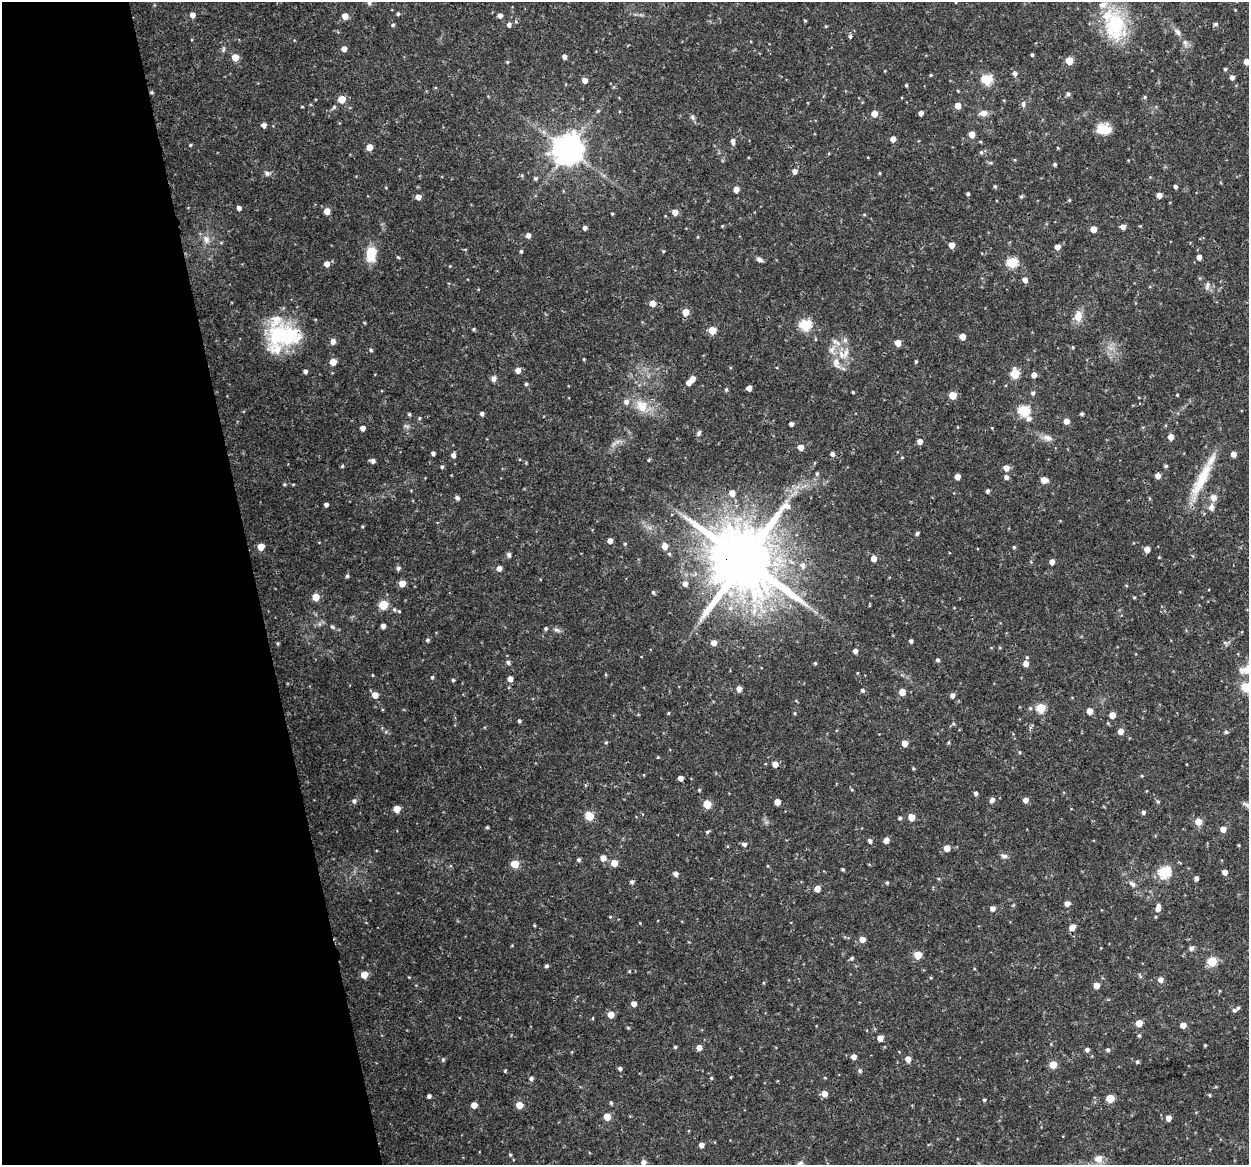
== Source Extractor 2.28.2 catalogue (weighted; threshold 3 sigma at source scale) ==
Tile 5 of 4 x 4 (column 1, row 2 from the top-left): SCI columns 2-1248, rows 2364-3526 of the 4992 x 4776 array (HDU 1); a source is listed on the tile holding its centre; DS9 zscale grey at full resolution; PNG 1251 x 1167 px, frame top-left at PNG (2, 2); no overlay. Shown black and unused: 20% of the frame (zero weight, under 3 of 4 exposures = <1% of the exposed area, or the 3 px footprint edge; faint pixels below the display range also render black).
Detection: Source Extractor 2.28.2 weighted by HDU 2 'WHT'; one run over the whole footprint, this tile lists its part. Background 0.0465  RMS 0.0026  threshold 0.0115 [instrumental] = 3 sigma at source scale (4.5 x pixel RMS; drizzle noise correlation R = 1.50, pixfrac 1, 0.0396/0.0396 arcsec/px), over >= 5 px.
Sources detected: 328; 1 cosmic-ray / hot-pixel residue — not listed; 6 inside a brighter listed object's ellipse — not listed separately; the other 321 listed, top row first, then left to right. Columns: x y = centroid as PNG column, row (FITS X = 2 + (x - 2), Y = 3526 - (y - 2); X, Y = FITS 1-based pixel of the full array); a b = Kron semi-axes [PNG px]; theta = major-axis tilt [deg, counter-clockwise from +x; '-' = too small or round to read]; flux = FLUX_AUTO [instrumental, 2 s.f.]
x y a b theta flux
369 3 6 5 - 0.64
398 14 4 4 - 0.4
192 15 5 4 - 1.7
500 15 4 4 - 1.1
345 16 5 5 - 2.2
805 21 4 3 - 0.26
1115 24 32 21 -75 21
1216 24 6 5 - 0.44
393 25 4 4 - 0.41
509 25 5 5 - 0.77
826 26 5 3 - 0.22
1177 32 11 7 -51 1
850 36 6 5 - 0.42
1185 43 8 6 -69 0.83
344 49 5 4 - 1.6
1032 55 3 3 - 0.42
235 57 5 5 - 3.9
564 57 4 4 - 1.1
1069 61 5 5 - 5.4
507 62 4 4 - 0.26
1247 62 5 5 - 2.6
1225 69 4 4 - 0.35
1015 73 5 5 - 0.88
931 75 4 3 - 0.26
1232 78 5 4 - 0.87
987 80 6 5 - 19
585 81 5 5 - 1.7
906 85 4 3 - 0.32
151 92 5 4 - 0.34
1068 94 5 5 - 0.61
1145 97 5 4 - 0.32
342 99 5 5 - 5.3
1023 104 8 5 88 0.69
958 106 5 5 - 2.7
302 107 4 3 - 0.22
334 107 5 5 - 0.42
598 111 5 4 - 0.35
921 113 4 4 - 1.2
984 113 9 7 5 1.7
874 114 5 5 - 3.2
692 117 8 5 -61 0.57
264 125 4 4 - 1.1
1103 129 16 10 -5 4.7
972 134 5 4 - 3.2
893 139 5 4 - 1.8
733 141 6 5 - 1
190 145 4 3 - 0.27
369 147 5 4 - 3.3
1058 148 5 3 - 0.18
568 150 9 9 - 400
981 152 5 5 - 0.42
1055 164 4 4 - 0.41
795 171 5 5 - 1.3
267 173 7 6 - 0.74
879 173 5 3 - 0.22
535 178 5 5 - 0.46
995 186 4 3 - 0.39
1175 186 4 4 - 0.66
736 189 4 4 - 2.1
968 194 3 3 - 0.47
1159 195 4 4 - 1.7
1021 196 5 4 - 0.38
418 197 5 5 - 1.8
1069 200 4 4 - 0.25
239 208 4 4 - 0.95
327 211 5 5 - 2.8
675 212 5 5 - 2.2
612 214 3 3 - 0.27
864 215 5 3 - 0.24
722 226 4 3 - 0.22
1123 227 5 5 - 1.3
585 228 4 4 - 0.75
1093 229 5 4 - 2.5
528 235 5 5 - 1.2
206 239 11 9 -71 1.8
951 245 5 5 - 2
1057 247 4 4 - 1.8
521 251 5 4 - 0.37
663 251 5 4 - 0.27
371 254 18 11 82 5.4
398 257 4 3 - 0.29
1199 257 5 4 - 1.3
759 259 7 5 -25 0.87
1012 262 5 5 - 18
327 264 5 5 - 1.7
450 266 4 4 - 0.18
1025 280 5 4 - 1.7
1207 285 11 6 77 0.94
652 303 5 5 - 2.2
686 312 5 5 - 3.6
1078 316 13 9 86 2.8
805 325 6 6 - 23
474 329 5 4 - 0.36
712 330 5 5 - 6.2
284 336 43 26 2 21
962 337 5 4 - 2.1
835 341 8 7 - 1
333 342 6 5 - 1.2
898 343 5 4 - 2.9
1073 347 5 3 - 0.23
371 350 5 4 - 0.38
845 353 18 6 71 2.2
584 359 4 3 - 0.22
916 361 4 3 - 0.33
333 362 5 5 - 3.8
836 363 19 9 -69 2.9
518 370 5 5 - 1.7
305 371 4 4 - 0.8
1015 374 6 5 - 10
1034 375 5 4 - 1.4
494 378 7 6 - 0.94
693 378 5 4 - 1.4
689 383 5 4 - 1.5
526 384 4 4 - 0.39
749 388 4 4 - 1.5
726 389 5 4 - 0.34
853 392 3 2 - 0.23
1033 393 5 5 - 0.55
952 395 5 5 - 4.7
1177 395 3 3 - 0.21
642 406 19 15 -58 4.5
1024 411 6 5 - 23
409 414 4 4 - 0.4
482 414 4 4 - 0.72
1082 414 3 3 - 0.43
419 418 6 3 72 0.26
1029 419 7 6 - 0.97
1066 421 5 5 - 1.7
791 424 4 4 - 0.8
362 428 4 4 - 1.4
699 433 7 5 63 0.56
1171 437 5 5 - 1.9
1048 438 13 8 -16 1.6
920 441 5 5 - 1.6
801 447 5 5 - 2.1
433 453 4 4 - 0.68
832 454 5 5 - 0.82
1233 454 4 4 - 1.7
453 455 5 4 - 1.1
902 457 4 4 - 0.24
649 460 5 3 - 0.26
373 461 5 4 - 0.87
342 466 4 4 - 0.29
1166 466 5 4 - 0.44
442 467 4 4 - 0.43
1006 468 5 5 - 2
817 474 6 5 - 0.46
1158 476 4 4 - 1.7
957 477 5 4 - 2.1
1006 477 5 5 - 0.87
1201 479 55 12 63 9.6
1044 480 6 5 - 2.6
284 484 5 4 - 0.32
987 491 4 3 - 0.65
732 493 5 5 - 2.3
1213 497 8 8 - 1.5
457 498 5 4 - 0.79
326 505 4 4 - 0.84
1211 507 9 7 86 1.1
917 533 4 4 - 0.51
610 541 4 4 - 1.6
625 544 5 4 - 0.29
665 546 6 5 - 2.2
261 547 5 5 - 4.2
1014 547 4 4 - 0.34
1147 549 5 4 - 2.2
669 554 5 4 - 0.32
509 555 7 5 -73 0.6
1159 557 3 3 - 0.23
874 559 5 5 - 2
744 560 20 17 -5 2700
1052 562 5 4 - 1.6
803 565 7 6 - 0.92
398 568 5 5 - 0.66
499 568 5 5 - 1.4
347 576 4 4 - 0.48
402 583 5 5 - 2.7
685 584 5 5 - 1.1
653 592 5 4 - 0.33
316 597 5 5 - 4.8
1134 597 5 3 - 0.25
383 605 5 5 - 9.5
394 610 5 5 - 0.42
399 611 4 3 - 0.26
754 611 10 7 71 1.8
383 626 4 4 - 1.2
332 627 6 4 -31 0.38
546 629 4 4 - 0.41
557 630 10 5 -24 0.72
427 640 6 4 1 0.44
911 641 4 4 - 0.65
1225 642 7 4 -2 0.48
278 643 5 4 - 0.31
714 643 5 5 - 1.8
855 651 4 4 - 1.2
938 660 4 4 - 0.51
508 662 5 5 - 0.6
815 663 5 4 - 0.29
1026 664 6 5 - 1.8
1241 670 10 8 -51 1.2
372 675 4 3 - 0.19
432 677 5 4 - 0.39
510 679 5 5 - 1.6
453 680 4 4 - 0.35
739 689 5 5 - 1.3
862 690 5 5 - 0.49
902 692 5 5 - 2.8
375 695 5 5 - 2.7
952 695 5 5 - 0.99
1030 708 5 5 - 0.37
1041 708 5 5 - 10
1089 711 5 5 - 2.3
668 713 4 3 - 0.24
795 713 4 4 - 0.27
1112 715 5 4 - 2.8
519 721 4 4 - 0.41
953 724 5 3 - 0.32
1121 731 5 5 - 1.9
1226 732 5 4 - 0.48
606 742 5 4 - 0.28
904 743 4 4 - 2.7
948 743 5 4 - 0.3
1019 752 5 3 - 0.24
658 757 4 3 - 0.18
775 764 5 5 - 1.9
1142 776 4 4 - 0.25
680 778 4 4 - 1.4
699 790 5 4 - 0.26
976 793 5 4 - 0.63
992 800 7 5 52 0.88
1025 800 5 4 - 1.6
354 801 6 6 - 0.64
777 802 5 4 - 2.5
1158 802 5 4 - 0.31
707 804 5 5 - 7.4
1248 805 18 5 -11 1
397 809 5 5 - 4.1
1143 812 5 4 - 0.59
589 816 5 5 - 8.4
911 817 5 5 - 3.2
900 818 4 4 - 0.5
1198 822 5 5 - 3.6
487 827 3 3 - 0.32
1223 829 5 5 - 1.8
707 832 5 4 - 0.36
886 840 5 4 - 1.9
870 841 5 4 - 0.7
744 844 5 5 - 0.75
1239 845 3 3 - 0.24
947 848 5 5 - 2.6
1004 856 8 5 -8 0.76
603 858 5 5 - 2.1
579 860 4 4 - 0.55
614 863 5 5 - 3.5
515 864 5 5 - 5.6
843 869 4 3 - 0.32
1164 872 6 6 - 28
1225 872 5 4 - 1.5
676 874 5 5 - 1.1
1196 878 4 4 - 0.92
632 882 5 4 - 0.62
887 883 4 3 - 0.31
1132 884 10 6 -42 0.91
817 889 5 4 - 2.3
1067 904 5 5 - 1.2
992 908 5 5 - 1.2
1158 909 6 5 - 1.1
610 917 5 3 - 0.21
640 923 4 3 - 0.18
534 925 4 3 - 0.25
1072 928 6 5 - 2.1
862 939 5 5 - 1.8
1191 948 7 6 - 0.7
918 955 5 5 - 5
852 958 5 4 - 0.45
1212 961 5 5 - 12
546 966 6 4 15 0.41
629 971 5 4 - 0.26
364 975 5 5 - 4.3
1140 975 9 3 -68 0.33
931 978 4 4 - 0.24
1161 980 5 5 - 1.5
1096 986 5 4 - 2.5
634 1004 4 4 - 1.7
1234 1010 5 5 - 0.52
611 1015 5 5 - 3.1
593 1018 5 3 - 0.2
1139 1023 5 5 - 3.7
1183 1025 4 4 - 2.2
1139 1036 5 4 - 0.33
880 1038 5 4 - 1.9
1205 1045 3 2 - 0.26
675 1047 4 4 - 0.33
699 1048 5 5 - 1.8
1087 1050 4 4 - 0.78
1108 1050 5 5 - 0.5
854 1057 4 4 - 1.7
908 1059 5 5 - 1.9
443 1060 6 5 - 0.43
1137 1062 4 4 - 0.43
1053 1065 5 5 - 4.7
620 1069 4 4 - 0.6
505 1071 4 3 - 0.28
860 1071 6 5 - 0.51
711 1078 4 4 - 0.3
531 1079 5 4 - 0.61
824 1094 5 5 - 2.1
1210 1095 5 3 - 0.26
429 1096 4 4 - 0.74
1110 1098 5 5 - 6.4
984 1100 4 3 - 0.38
611 1103 5 4 - 0.34
474 1105 5 5 - 2.1
519 1105 5 5 - 3.3
607 1117 5 5 - 4.3
1168 1118 5 4 - 1.9
701 1145 4 4 - 1.3
510 1155 5 4 - 0.34
1099 1159 8 8 - 2.2
643 1162 5 5 - 1.1
800 1163 10 5 19 0.68
Overlapping masked pixels (flux is a lower limit): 3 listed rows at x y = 151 92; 284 336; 744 560
Isophote crosses this tile's border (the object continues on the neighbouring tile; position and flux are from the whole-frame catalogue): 4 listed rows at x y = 369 3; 1247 62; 1248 805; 643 1162